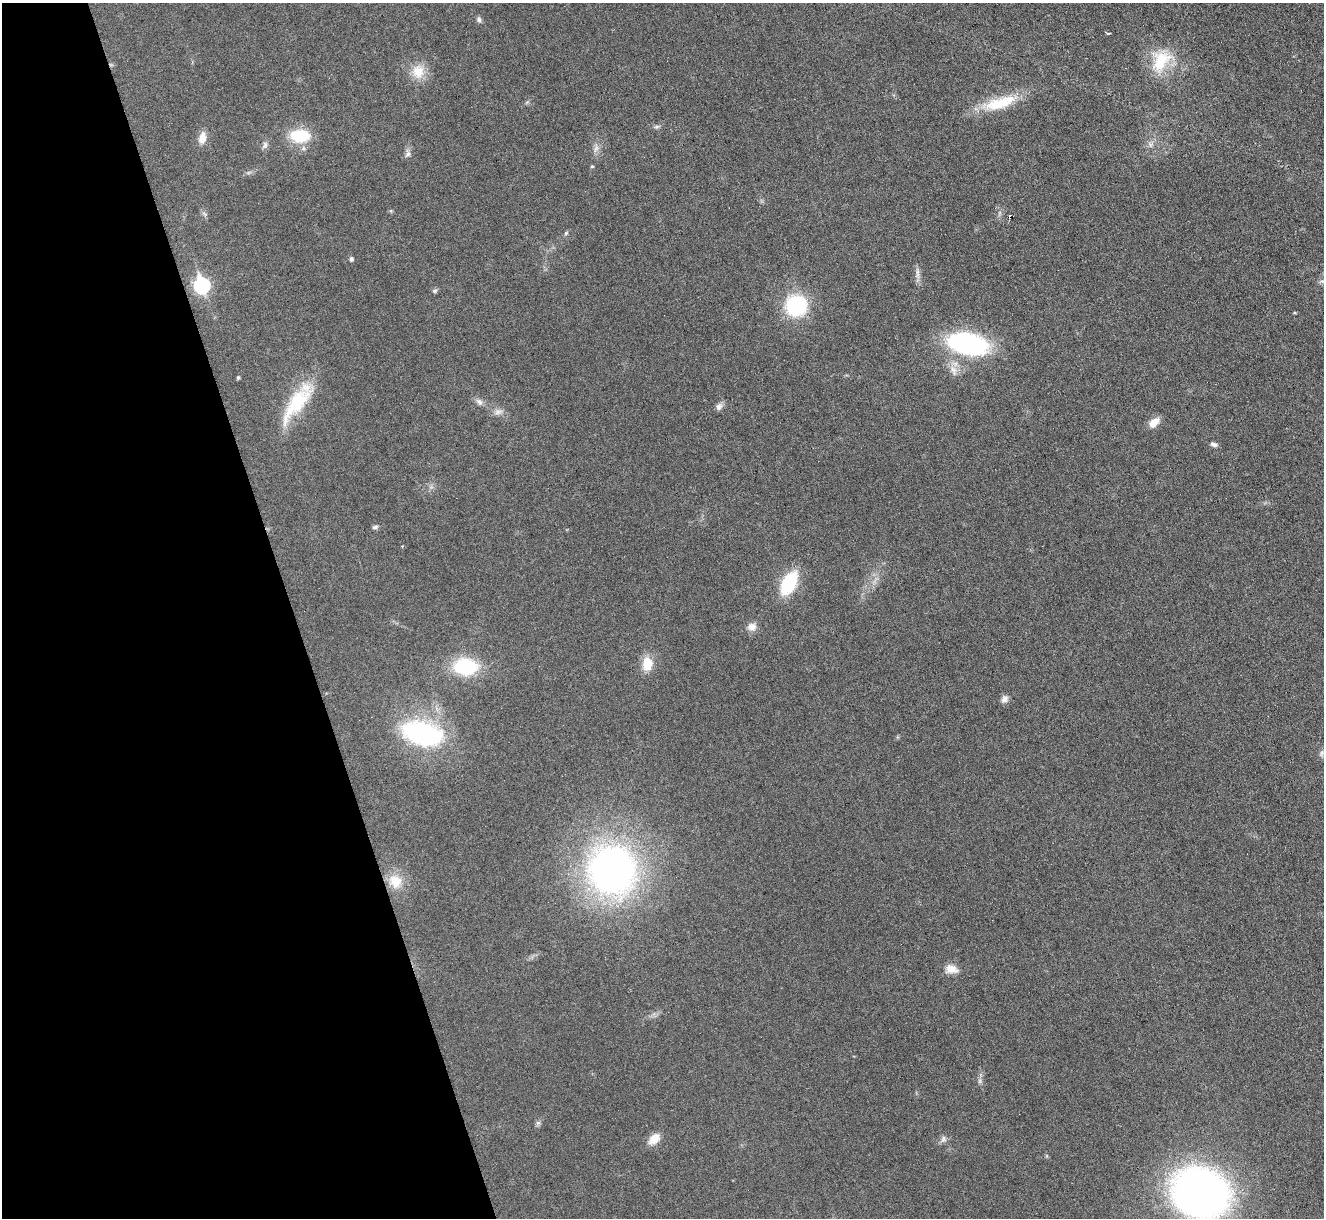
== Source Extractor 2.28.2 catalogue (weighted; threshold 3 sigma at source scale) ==
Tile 5 of 4 x 4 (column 1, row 2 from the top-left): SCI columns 1-1322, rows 2576-3791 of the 5292 x 5276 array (HDU 1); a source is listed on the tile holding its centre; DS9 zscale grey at full resolution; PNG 1326 x 1220 px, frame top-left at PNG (2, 3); no overlay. Shown black and unused: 22% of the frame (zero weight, under 3 of 6 exposures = <1% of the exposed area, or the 3 px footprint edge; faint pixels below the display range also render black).
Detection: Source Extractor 2.28.2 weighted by HDU 2 'WHT'; one run over the whole footprint, this tile lists its part. Background 0.0461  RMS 0.0041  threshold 0.0168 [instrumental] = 3 sigma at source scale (4.09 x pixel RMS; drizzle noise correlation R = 1.36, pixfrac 0.8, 0.05/0.05 arcsec/px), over >= 5 px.
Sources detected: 49; all 49 listed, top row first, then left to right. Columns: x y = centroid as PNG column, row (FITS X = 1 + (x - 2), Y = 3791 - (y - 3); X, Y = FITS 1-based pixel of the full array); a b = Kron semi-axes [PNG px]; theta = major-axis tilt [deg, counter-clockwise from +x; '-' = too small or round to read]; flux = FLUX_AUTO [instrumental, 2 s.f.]
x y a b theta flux
479 19 7 6 - 1.1
1108 33 5 3 - 0.51
1161 60 34 24 60 16
418 72 19 16 -85 7.6
527 102 6 4 19 0.55
999 103 50 14 16 16
656 127 8 5 7 0.85
300 136 20 13 -1 17
202 138 14 8 77 3.9
265 145 11 6 68 1.4
1151 145 10 5 57 1.3
596 148 12 7 67 2
408 154 11 7 82 1.6
592 166 5 4 - 0.44
999 213 7 4 71 0.76
205 214 9 4 -31 0.79
566 233 6 5 - 0.62
351 259 5 4 - 1.1
917 273 20 5 89 2
1322 281 10 6 12 1.7
202 285 8 7 - 77
435 291 6 6 - 0.77
796 305 23 21 16 30
1294 313 5 3 - 0.36
968 344 32 17 -11 74
953 370 18 9 -66 3.7
238 377 4 3 - 0.68
297 402 56 17 54 24
479 402 10 8 -48 1.7
719 406 10 8 51 1.7
498 412 13 8 13 2.2
1154 423 14 8 42 4.3
1214 444 10 5 -14 1.3
375 527 7 5 16 0.92
789 583 23 13 62 23
752 627 11 10 - 2.8
647 664 15 11 84 7.8
465 667 21 15 -1 30
1005 699 10 8 55 1.8
422 734 40 22 -14 61
1322 753 10 6 69 1.2
612 870 47 44 -63 170
395 881 19 17 -53 8.7
951 969 17 11 -8 4.2
980 1081 9 4 82 1
538 1123 7 6 - 0.92
654 1139 16 10 44 4.7
943 1139 10 8 67 1.5
1200 1193 37 32 -22 290
Isophote crosses this tile's border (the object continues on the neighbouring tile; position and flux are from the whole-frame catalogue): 2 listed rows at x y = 1322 281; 1200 1193